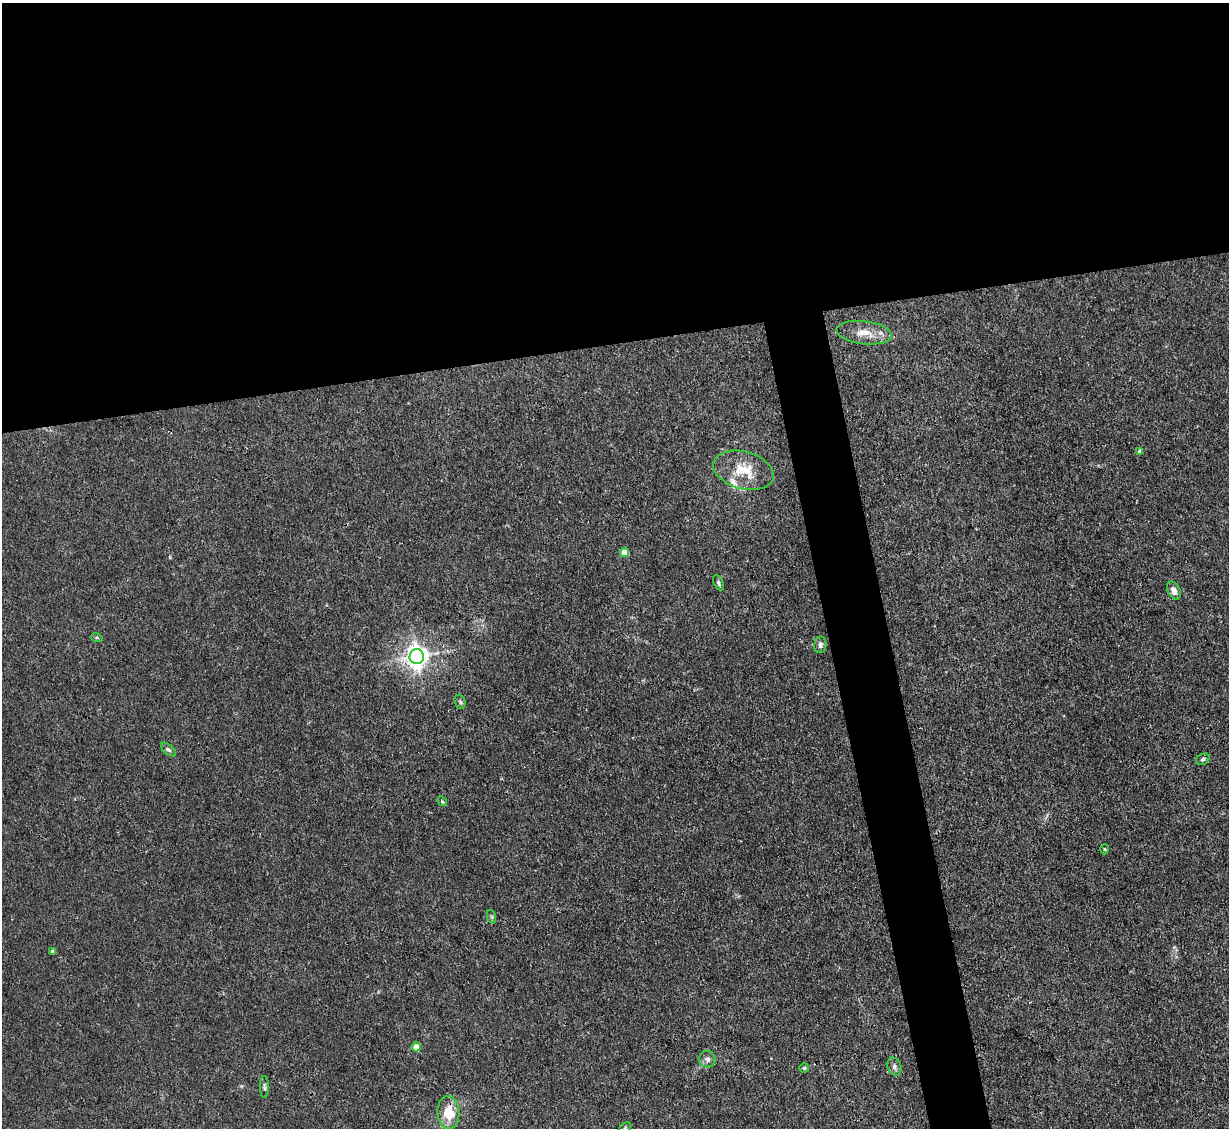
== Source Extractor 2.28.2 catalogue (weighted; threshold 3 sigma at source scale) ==
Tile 2 of 4 x 4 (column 2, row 1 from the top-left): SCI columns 1228-2454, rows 3626-4751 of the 4909 x 4883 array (HDU 1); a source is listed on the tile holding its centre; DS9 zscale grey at full resolution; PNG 1231 x 1130 px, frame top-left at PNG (2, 3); each listed source drawn as its Kron ellipse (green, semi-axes under 4 px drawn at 4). Shown black and unused: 34% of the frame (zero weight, under 3 of 4 exposures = <1% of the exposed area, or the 3 px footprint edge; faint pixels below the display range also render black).
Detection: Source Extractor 2.28.2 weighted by HDU 2 'WHT'; one run over the whole footprint, this tile lists its part. Background 0.0355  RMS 0.003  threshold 0.0133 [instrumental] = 3 sigma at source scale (4.5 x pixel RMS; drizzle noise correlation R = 1.50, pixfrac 1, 0.05/0.05 arcsec/px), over >= 5 px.
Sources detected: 24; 1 inside a brighter listed object's ellipse — not listed separately; the other 23 listed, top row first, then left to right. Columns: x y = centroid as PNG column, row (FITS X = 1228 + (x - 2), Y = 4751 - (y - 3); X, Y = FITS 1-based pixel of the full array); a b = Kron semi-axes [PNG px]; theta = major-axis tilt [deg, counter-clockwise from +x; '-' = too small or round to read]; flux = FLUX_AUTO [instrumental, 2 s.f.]
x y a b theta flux
864 333 28 11 -6 5
1140 451 4 4 - 0.91
744 470 31 18 -15 9.5
624 553 5 4 - 4.4
718 583 8 4 -63 0.57
1174 591 9 6 -61 2.1
97 638 6 4 -18 0.39
820 645 8 6 86 1
417 656 7 7 - 240
460 702 7 5 -69 0.57
168 750 9 4 -40 0.7
1203 759 7 5 29 0.66
442 801 5 4 - 0.42
1104 849 5 3 - 0.29
492 917 7 4 -71 0.41
53 951 4 4 - 1.2
416 1047 4 4 - 3.6
707 1059 8 8 - 1.2
894 1067 9 6 -68 1.2
804 1068 5 5 - 0.47
264 1087 11 4 -90 0.71
448 1112 16 11 -86 7.6
625 1128 7 5 41 0.58
Isophote crosses this tile's border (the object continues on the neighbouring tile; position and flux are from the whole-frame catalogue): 1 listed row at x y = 625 1128